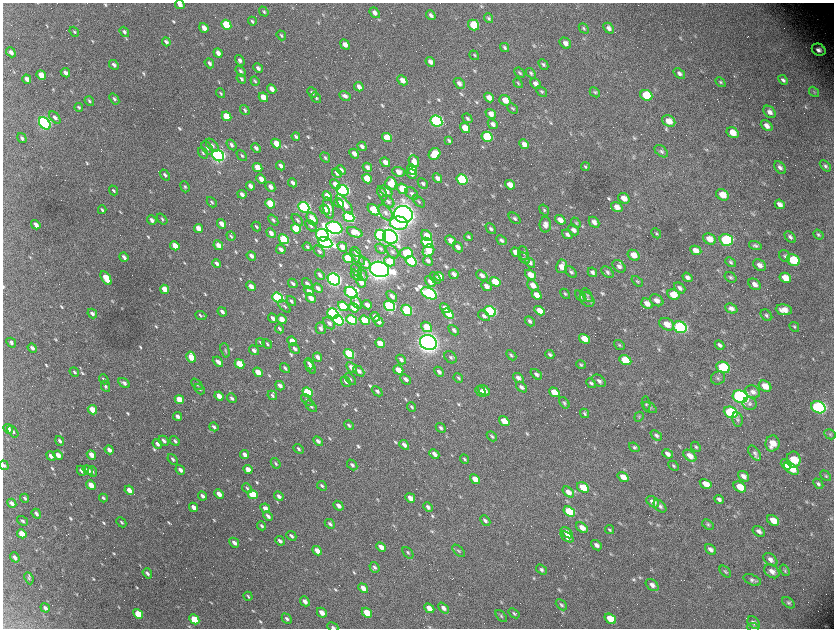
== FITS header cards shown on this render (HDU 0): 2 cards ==
NAXIS1  =                 1663 / length of data axis 1
NAXIS2  =                 1252 / length of data axis 2

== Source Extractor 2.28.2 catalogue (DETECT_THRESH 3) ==
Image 1663 x 1252 px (HDU 0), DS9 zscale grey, zoomed out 1/2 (1 PNG px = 2 x 2 image px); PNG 836 x 630 px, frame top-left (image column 2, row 1251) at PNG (3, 3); each listed source drawn as its Kron ellipse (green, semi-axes under 4 px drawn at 4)
Background 2970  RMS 54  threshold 161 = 3 sigma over >= 5 px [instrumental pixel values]
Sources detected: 839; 93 cannot appear on this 1/2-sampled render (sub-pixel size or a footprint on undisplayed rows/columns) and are neither listed nor drawn; of the other 746, the 500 brightest by FLUX_AUTO listed and drawn (246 fainter detections omitted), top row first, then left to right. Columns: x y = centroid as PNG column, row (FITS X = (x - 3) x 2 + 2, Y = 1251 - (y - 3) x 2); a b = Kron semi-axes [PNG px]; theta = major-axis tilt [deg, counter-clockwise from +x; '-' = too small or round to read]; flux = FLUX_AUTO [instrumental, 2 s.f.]
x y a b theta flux
180 5 5 3 - 5.9e+04
264 12 5 3 - 1.7e+04
375 13 6 4 -50 5.3e+04
431 15 5 3 - 3.1e+04
489 18 5 4 - 1.9e+04
252 21 4 3 - 2.1e+04
226 25 5 4 - 5.0e+05
474 25 6 5 - 4.0e+05
204 28 5 3 - 6.7e+04
584 28 6 4 -47 1.7e+04
609 28 6 4 -47 4.9e+04
74 32 5 3 - 1.7e+04
124 32 5 3 - 2.9e+04
281 35 5 3 - 1.8e+04
166 42 4 3 - 3.3e+04
565 43 6 5 - 6.1e+04
345 44 5 4 - 6.7e+04
505 47 5 3 - 2.2e+04
819 50 7 5 -29 6.5e+04
11 52 5 4 - 4.6e+04
218 53 5 3 - 6.2e+04
474 55 5 3 - 1.6e+04
240 60 6 4 -57 3.8e+04
430 62 5 4 - 5.2e+04
209 63 5 3 - 3.8e+04
543 64 6 4 -47 2.3e+04
114 65 5 3 - 3.7e+04
258 68 5 4 - 4.0e+04
240 71 6 4 -54 3.1e+04
65 73 5 3 - 4.8e+04
520 73 6 3 -42 1.6e+04
531 73 6 4 -50 2.1e+04
679 73 6 4 -37 3.8e+04
41 75 5 4 - 1.6e+05
27 79 5 3 - 5.9e+04
241 79 5 3 - 2.5e+04
402 80 5 4 - 9.4e+04
783 80 6 3 -44 3.6e+04
255 81 5 3 - 1.7e+04
720 82 6 4 -45 1.8e+04
459 83 6 4 -43 5.4e+04
518 83 5 3 - 1.6e+04
535 84 6 4 -45 5.2e+04
359 87 5 3 - 7.2e+04
272 89 5 4 - 7.4e+04
541 91 6 4 -42 1.9e+04
312 92 6 4 -49 2.6e+04
595 92 5 4 - 1.8e+04
814 92 6 4 -50 1.7e+04
220 93 5 3 - 1.6e+04
646 95 6 5 - 4.2e+05
345 96 6 4 -29 4.4e+04
263 97 5 4 - 1.8e+05
489 97 5 4 - 8.5e+04
316 98 6 4 -51 2.0e+04
114 99 6 4 -53 2.7e+04
505 100 6 5 - 1.3e+05
89 101 5 3 - 1.6e+04
79 107 4 3 - 1.9e+04
512 108 6 3 -43 1.7e+04
245 110 5 3 - 2.3e+04
770 112 7 5 -47 6.4e+04
491 114 5 4 - 8.1e+04
226 116 5 4 - 3.3e+05
55 117 7 4 -49 3.9e+04
468 118 5 3 - 2.6e+04
436 121 6 5 - 2.7e+06
669 121 7 5 -30 1.2e+05
45 123 7 5 -48 3.6e+06
493 124 5 4 - 4.8e+04
767 126 6 4 -40 7.0e+04
465 128 5 4 - 2.0e+05
733 133 6 5 - 1.5e+05
296 136 4 3 - 2.3e+04
487 137 6 5 - 7.0e+05
22 138 5 3 - 2.7e+04
387 138 5 4 - 2.5e+05
449 140 4 2 - 1.9e+04
276 143 5 4 - 1.6e+05
524 144 5 4 - 6.8e+04
212 145 8 5 -46 3.4e+04
231 145 6 3 -55 3.4e+04
362 146 5 3 - 3.7e+04
207 148 7 4 -54 2.9e+04
256 148 5 3 - 4.0e+04
661 151 8 5 -40 2.9e+04
203 153 6 3 -55 1.8e+04
354 154 5 4 - 7.8e+04
434 154 6 5 - 3.3e+05
218 155 6 5 - 4.2e+06
242 156 6 3 -45 2.1e+04
325 157 5 3 - 1.9e+04
385 162 5 4 - 9.0e+04
414 162 6 5 - 1.0e+05
281 166 5 3 - 4.6e+04
825 166 6 4 -46 2.4e+04
367 167 5 3 - 4.7e+04
585 167 4 3 - 1.6e+04
258 168 5 4 - 2.1e+05
780 168 7 4 -52 3.8e+04
341 170 5 4 - 4.1e+04
412 170 6 4 -47 1.5e+05
399 172 6 4 -22 9.4e+04
337 173 5 4 - 4.4e+04
411 174 6 3 -45 5.1e+04
165 175 6 3 -51 2.9e+04
437 178 5 4 - 5.4e+04
261 179 5 3 - 9.3e+04
367 179 5 4 - 2.6e+05
462 179 6 5 - 1.1e+06
293 183 5 3 - 4.5e+04
391 183 6 5 - 2.1e+05
423 183 6 4 -45 2.7e+04
335 184 6 4 -44 7.6e+04
510 185 5 4 - 1.1e+05
250 186 4 3 - 6.9e+04
185 187 6 4 -68 1.8e+04
270 187 5 4 - 7.0e+04
402 189 6 4 -37 3.2e+05
114 190 5 3 - 1.7e+04
343 190 6 5 - 3.4e+06
386 191 7 4 -42 6.7e+04
382 193 7 3 -68 3.1e+04
242 194 5 3 - 4.5e+04
412 194 7 5 -45 4.6e+04
722 195 7 5 -32 1.8e+05
327 196 5 4 - 1.6e+05
624 198 6 5 - 8.9e+04
388 201 7 4 -42 3.4e+04
212 202 6 3 -49 1.8e+04
419 202 7 4 -43 2.2e+04
339 203 5 3 - 6.5e+04
270 204 5 4 - 4.2e+05
344 204 12 4 -51 1.2e+05
780 204 5 4 - 6.0e+04
304 207 6 5 - 2.7e+06
617 207 6 4 -35 9.2e+04
329 208 11 5 -78 1.2e+05
325 209 6 4 -49 7.6e+04
102 210 4 2 - 1.9e+04
374 210 7 4 -40 5.4e+05
544 210 6 4 -54 2.0e+04
386 213 9 5 -50 5.2e+04
403 214 9 8 - 1.1e+07
349 217 6 4 -38 2.1e+06
515 218 7 4 -43 2.8e+04
162 219 6 3 -51 1.7e+04
312 219 7 4 -57 1.6e+05
152 220 5 3 - 4.4e+04
273 220 6 4 -50 2.3e+04
297 220 7 3 -49 2.4e+04
560 220 6 4 -37 9.4e+04
594 222 6 4 -46 5.4e+04
399 223 9 6 -6 5.5e+05
576 223 5 4 - 1.8e+04
221 224 5 3 - 9.5e+04
36 225 5 3 - 7.1e+04
545 225 8 5 89 6.9e+04
311 226 7 4 -47 2.8e+04
256 227 5 3 - 2.0e+04
334 228 8 6 -18 4.5e+06
198 229 5 3 - 1.4e+05
296 229 5 4 - 5.7e+05
491 229 6 4 -47 2.5e+04
573 230 6 4 -43 4.8e+04
355 232 8 4 -21 1.1e+05
271 233 5 3 - 6.2e+04
656 233 5 3 - 1.6e+04
567 234 6 4 -37 3.4e+04
818 234 5 4 - 1.9e+04
322 235 6 6 - 4.3e+06
381 235 6 5 - 2.1e+06
231 236 5 3 - 1.8e+04
426 236 6 4 -44 1.4e+05
390 237 8 6 -45 6.1e+06
468 237 4 3 - 1.8e+04
790 237 7 4 -46 3.8e+04
284 239 5 4 - 7.7e+05
709 239 7 5 -30 1.4e+05
451 240 5 4 - 8.8e+04
502 240 5 3 - 2.8e+04
726 240 7 5 -17 1.3e+06
325 243 7 5 -24 3.6e+06
427 243 6 4 -35 8.4e+05
218 245 5 3 - 9.0e+04
175 246 5 3 - 1.7e+05
755 246 6 4 -15 2.6e+04
307 247 5 3 - 1.6e+04
342 247 5 4 - 7.8e+04
458 247 6 4 -44 5.3e+04
281 249 5 3 - 5.5e+04
381 249 5 3 - 1.6e+04
428 250 6 5 - 2.3e+05
696 250 6 4 -26 1.0e+05
319 251 7 4 -45 3.0e+04
356 252 5 3 - 5.4e+04
392 252 7 5 -49 2.9e+04
516 252 5 4 - 1.3e+05
406 253 6 5 - 3.7e+05
523 253 7 4 -68 2.4e+04
634 255 6 5 - 1.4e+05
251 256 5 3 - 4.9e+04
785 256 6 5 - 2.4e+04
124 257 5 3 - 4.1e+04
357 257 10 4 -44 4.5e+04
348 258 5 4 - 5.7e+05
524 258 7 4 -46 2.5e+04
793 260 7 5 -28 5.1e+05
389 261 6 4 -34 2.5e+05
411 261 6 4 -37 1.2e+06
428 261 5 4 - 4.1e+04
731 262 6 4 -40 2.6e+04
365 263 7 4 -41 1.0e+05
530 263 6 4 -46 4.0e+04
217 264 5 3 - 3.6e+04
760 265 7 5 -37 6.6e+04
562 266 7 5 82 1.5e+05
619 266 7 5 -39 4.6e+04
379 269 10 7 -17 9.7e+06
357 270 7 4 -53 2.8e+04
571 272 7 4 -44 2.4e+04
592 272 5 4 - 3.2e+04
607 272 7 4 -40 3.0e+04
454 274 5 3 - 5.6e+04
320 275 5 3 - 3.4e+04
356 275 6 4 -46 4.2e+04
363 275 6 4 -63 1.9e+04
482 275 6 4 -38 5.4e+04
530 275 6 4 -39 1.2e+05
439 277 5 4 - 1.3e+05
688 277 5 4 - 4.3e+04
731 277 6 4 -36 2.3e+04
106 278 8 3 -57 2.6e+05
435 278 6 3 -46 1.9e+04
785 278 6 4 -30 1.5e+05
334 279 6 5 - 4.6e+06
637 281 6 4 -41 1.8e+04
361 282 5 4 - 8.1e+04
430 282 6 4 -44 7.3e+04
495 282 6 4 -33 3.1e+05
293 283 5 3 - 3.0e+04
307 283 6 4 -49 3.7e+04
754 284 7 5 -37 5.8e+04
533 285 6 4 -41 9.9e+04
251 286 5 3 - 8.0e+04
486 286 5 4 - 6.8e+04
318 288 5 3 - 4.5e+04
680 288 6 4 -42 3.7e+04
164 289 5 3 - 1.7e+05
309 291 6 4 -42 6.1e+04
351 293 7 5 -35 2.4e+06
429 293 8 5 -30 3.1e+06
565 294 6 3 -41 1.6e+04
536 295 5 4 - 1.1e+05
587 295 8 3 -57 1.8e+04
673 295 6 5 - 1.8e+05
392 296 6 4 -46 5.2e+04
580 296 6 4 -42 2.9e+04
277 298 6 4 -40 2.4e+06
311 298 5 3 - 1.0e+05
587 299 8 6 -49 4.3e+04
657 300 7 5 -34 6.9e+04
291 301 5 3 - 2.7e+04
357 303 7 4 -54 4.7e+04
647 303 6 4 -37 8.9e+04
367 305 5 3 - 7.2e+04
284 306 8 4 -45 2.6e+04
343 306 5 4 - 7.8e+05
389 306 6 4 -38 1.9e+06
354 308 5 4 - 1.5e+05
445 308 5 4 - 8.0e+04
731 309 6 4 -23 5.2e+04
407 310 6 4 -48 1.0e+06
784 310 8 5 -8 1.1e+05
490 311 6 5 - 1.6e+06
540 311 6 4 -32 1.6e+05
222 312 5 3 - 4.9e+04
92 313 5 3 - 4.0e+04
333 313 6 4 -37 2.5e+06
448 314 6 4 -39 1.9e+05
201 315 5 3 - 2.2e+04
766 315 7 5 -46 2.6e+04
484 316 6 4 -36 3.2e+04
375 317 5 3 - 8.3e+04
273 318 5 3 - 4.7e+04
282 319 5 4 - 9.3e+04
338 320 6 4 -34 2.0e+06
351 320 5 4 - 9.8e+05
365 320 5 4 - 6.1e+05
530 321 6 4 -48 3.2e+04
378 322 5 3 - 6.9e+04
329 323 7 4 -47 4.4e+04
667 324 8 5 -28 1.4e+05
426 327 6 4 -40 2.2e+05
680 327 7 5 -23 2.5e+06
794 327 5 3 - 1.7e+04
321 328 6 5 - 4.1e+04
279 329 5 3 - 2.1e+04
454 330 6 3 -46 3.4e+04
584 339 6 4 -31 1.9e+05
292 341 5 3 - 1.9e+05
260 342 5 3 - 1.6e+04
428 342 9 7 -27 9.1e+06
11 343 5 3 - 3.0e+04
380 343 5 3 - 1.8e+05
267 344 5 3 - 1.9e+04
619 345 6 3 -40 1.6e+04
720 345 5 3 - 3.1e+04
32 348 5 3 - 4.6e+04
295 349 6 3 -44 3.7e+04
225 350 7 3 -74 1.6e+04
254 350 5 3 - 4.4e+04
349 354 5 4 - 8.7e+05
550 354 4 3 - 2.5e+04
511 355 6 4 -45 2.1e+04
191 357 6 4 -61 2.4e+05
318 357 5 3 - 6.7e+04
451 357 7 5 -46 3.0e+04
401 359 5 3 - 3.4e+04
625 360 6 5 - 3.9e+05
218 362 6 3 -42 6.7e+04
240 364 5 4 - 3.8e+05
309 364 6 3 -63 2.9e+04
581 365 5 4 - 1.7e+04
310 367 8 4 -57 4.0e+04
351 367 6 4 -47 6.9e+04
723 367 7 5 -24 1.0e+06
285 368 5 3 - 2.4e+04
398 370 5 3 - 1.7e+05
359 371 6 4 -44 4.7e+04
74 372 5 3 - 2.0e+04
258 372 5 3 - 1.5e+05
439 372 6 3 -45 3.9e+04
536 374 6 4 -41 3.6e+04
458 378 5 3 - 1.8e+04
518 378 6 4 -37 4.4e+04
718 378 7 6 - 3.0e+04
104 379 5 3 - 2.2e+04
351 379 7 3 -53 1.7e+04
405 379 6 4 -43 3.8e+04
346 381 6 3 -49 2.9e+04
599 381 7 5 -41 4.3e+04
124 383 6 3 -33 4.5e+04
591 383 5 3 - 2.4e+04
197 384 6 3 -45 1.8e+04
105 386 6 4 -63 2.5e+04
280 386 5 3 - 5.2e+04
765 386 7 5 -32 1.4e+05
522 387 6 4 -40 3.5e+04
200 389 6 3 -48 1.6e+04
484 390 7 4 -37 9.1e+04
377 391 6 3 -42 3.3e+04
308 392 5 4 - 9.9e+05
481 392 6 3 -46 2.6e+04
554 392 6 4 -35 1.6e+05
753 392 8 6 -31 5.3e+04
272 395 5 3 - 2.0e+04
219 396 5 3 - 1.4e+05
740 397 8 6 -19 5.1e+06
232 398 5 3 - 2.5e+04
179 400 5 3 - 2.7e+05
307 400 7 3 -48 1.7e+04
564 403 6 4 -54 2.0e+04
646 404 7 4 -83 2.2e+04
750 404 7 6 - 3.5e+04
311 406 7 4 -47 2.4e+04
412 407 5 3 - 1.8e+04
650 407 8 4 -34 2.3e+04
818 407 7 5 -22 2.4e+06
92 410 5 3 - 2.0e+05
731 412 7 5 -22 1.3e+06
585 413 5 4 - 2.0e+04
177 416 4 3 - 4.8e+04
639 417 5 4 - 1.6e+04
737 419 7 5 -81 2.4e+04
504 421 6 4 -36 2.1e+05
349 425 5 3 - 2.1e+04
214 427 4 3 - 2.7e+04
441 428 5 3 - 2.8e+04
8 429 5 3 - 7.9e+04
13 432 7 4 -54 2.4e+04
830 434 6 5 - 1.8e+04
656 435 6 4 -41 2.8e+04
492 436 6 3 -47 2.2e+04
60 441 5 3 - 3.2e+04
164 441 5 3 - 3.4e+04
175 441 5 3 - 2.4e+04
318 441 6 3 -45 4.3e+04
157 444 5 3 - 3.9e+04
772 444 8 7 - 1.4e+05
404 445 5 3 - 5.2e+04
634 447 6 4 -37 2.1e+04
696 447 5 4 - 2.0e+04
298 449 6 3 -44 2.2e+04
109 450 5 3 - 6.0e+04
755 453 8 5 -55 3.4e+04
434 454 5 3 - 5.8e+04
668 454 6 4 -38 5.3e+04
58 455 5 3 - 1.2e+05
91 455 5 3 - 1.2e+05
245 455 5 3 - 6.2e+04
51 456 5 3 - 5.2e+04
690 456 7 5 -38 9.2e+04
173 459 6 3 -49 2.6e+04
464 459 5 3 - 1.7e+04
794 460 8 7 - 3.2e+05
276 463 6 3 -53 1.6e+04
786 464 6 4 -39 3.2e+05
4 465 5 3 - 1.9e+04
352 465 6 4 -48 3.2e+04
674 466 6 3 -46 1.7e+04
791 468 8 4 -35 2.3e+05
248 469 5 3 - 1.3e+05
88 470 6 4 -34 8.0e+04
180 470 5 3 - 5.2e+04
81 471 5 3 - 5.1e+04
93 472 5 3 - 1.7e+04
744 476 6 4 -39 5.7e+04
826 476 6 4 -47 1.7e+04
623 477 6 4 -35 1.3e+05
475 479 5 4 - 1.5e+05
706 484 6 4 -31 1.3e+05
818 484 6 4 -48 2.9e+04
91 485 5 3 - 1.5e+05
322 486 5 3 - 2.1e+04
583 487 6 4 -32 2.4e+05
740 487 6 5 - 1.8e+05
247 488 6 3 -48 1.7e+04
129 490 5 3 - 1.1e+05
568 492 7 4 -39 8.1e+04
219 494 5 3 - 1.1e+05
253 494 5 4 - 4.2e+05
202 496 5 3 - 3.8e+04
279 496 5 3 - 4.1e+04
25 498 5 3 - 2.1e+04
103 498 4 2 - 2.4e+04
410 498 5 3 - 8.9e+04
719 499 5 3 - 3.8e+04
653 502 7 5 -36 7.9e+04
12 503 5 3 - 5.2e+04
338 506 5 3 - 5.8e+04
660 506 7 4 -45 3.4e+04
194 507 5 3 - 9.0e+04
428 507 5 3 - 3.5e+04
265 508 5 3 - 7.8e+04
569 511 6 4 -35 5.7e+05
36 514 5 3 - 3.3e+04
268 516 5 3 - 3.9e+04
485 520 6 3 -47 3.3e+04
773 520 6 4 -34 1.4e+05
22 521 6 3 -35 2.0e+04
121 522 6 3 -46 1.7e+04
330 524 6 3 -44 2.7e+04
708 525 6 4 -36 2.2e+04
262 526 5 2 - 2.1e+04
582 528 6 4 -38 9.6e+04
609 530 5 3 - 1.6e+04
759 531 7 4 -32 5.0e+04
567 533 7 4 -42 1.0e+05
22 534 5 3 - 1.9e+05
291 536 5 3 - 2.9e+04
567 537 7 4 -37 8.0e+04
280 541 5 3 - 3.5e+04
234 543 5 3 - 5.4e+04
596 545 6 4 -41 4.6e+04
381 547 5 3 - 9.5e+04
710 549 6 4 -38 4.7e+04
317 551 5 3 - 1.1e+05
459 551 8 4 -44 2.3e+04
408 553 7 4 -50 2.2e+04
15 557 5 3 - 4.6e+04
770 560 8 5 -39 5.0e+04
374 567 5 4 - 3.4e+04
541 569 6 4 -36 2.8e+04
785 570 6 4 -57 1.8e+04
772 571 8 6 -36 7.6e+04
725 572 7 4 -46 2.0e+04
147 573 5 3 - 3.0e+04
29 578 6 4 -66 1.7e+04
752 580 9 5 -21 3.3e+04
652 585 7 5 -42 5.5e+04
363 588 5 3 - 9.0e+04
248 596 5 2 - 1.7e+04
305 601 5 3 - 6.7e+04
789 603 7 4 -35 2.2e+04
561 605 6 3 -43 2.2e+04
45 608 5 3 - 3.6e+04
429 608 6 4 -42 1.1e+05
443 608 6 4 -47 5.1e+04
322 613 5 3 - 1.1e+05
367 613 6 4 -42 2.9e+05
514 613 6 3 -38 1.8e+04
138 614 5 4 - 4.2e+05
501 616 7 3 -49 1.7e+04
194 619 5 4 - 5.0e+05
287 619 6 3 -46 3.3e+04
610 619 6 4 -35 2.5e+05
754 623 7 5 -43 4.2e+04
333 627 6 3 -26 2.4e+04
753 627 6 4 -10 1.6e+04
At the frame edge (FLAGS 8, measured only in part): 4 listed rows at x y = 180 5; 4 465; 333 627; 753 627
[246 fainter detections neither listed nor drawn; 93 sub-pixel or undisplayed-footprint detections neither listed nor drawn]